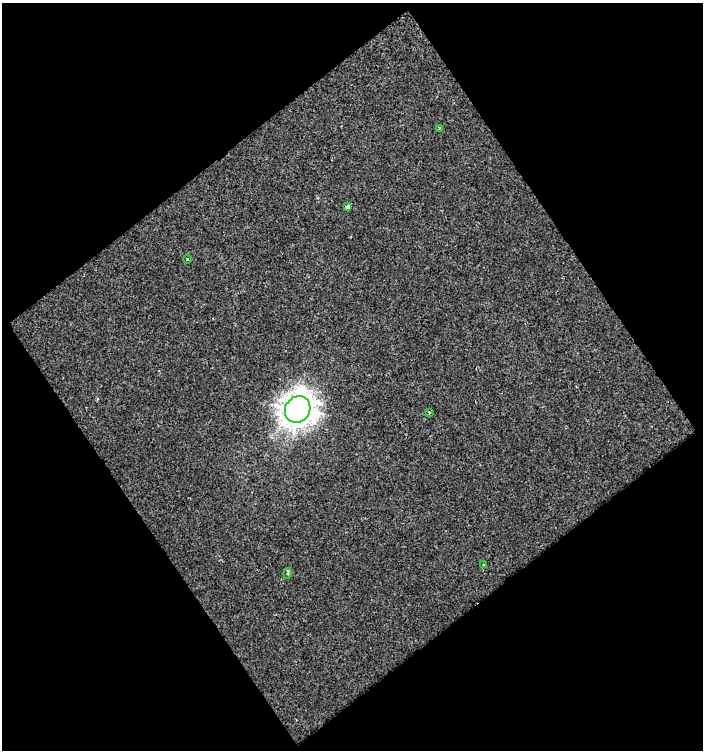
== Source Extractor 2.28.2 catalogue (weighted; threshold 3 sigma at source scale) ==
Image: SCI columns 20-720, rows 1-748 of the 741 x 748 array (HDU 1 of 3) = the unmasked area's bounding box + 8 px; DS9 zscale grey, full resolution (1 PNG px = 1 image px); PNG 705 x 752 px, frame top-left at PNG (2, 3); each listed source drawn as its Kron ellipse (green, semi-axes under 4 px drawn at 4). Shown black and unused: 51% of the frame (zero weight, under 2 of 3 exposures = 2% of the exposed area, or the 3 px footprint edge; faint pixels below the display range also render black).
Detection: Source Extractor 2.28.2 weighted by HDU 2 'WHT'. Background 2.76e-04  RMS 0.0025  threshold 0.011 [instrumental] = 3 sigma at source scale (4.5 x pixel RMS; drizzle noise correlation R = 1.50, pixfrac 1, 0.0396/0.0396 arcsec/px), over >= 5 px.
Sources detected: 7; all 7 listed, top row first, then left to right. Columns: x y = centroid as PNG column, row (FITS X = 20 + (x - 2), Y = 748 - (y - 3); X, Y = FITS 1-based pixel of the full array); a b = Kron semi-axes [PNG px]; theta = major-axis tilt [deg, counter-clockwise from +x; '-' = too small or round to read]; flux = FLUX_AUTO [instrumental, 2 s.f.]
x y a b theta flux
439 128 3 3 - 0.25
348 207 4 4 - 1.5
187 259 4 3 - 0.22
298 409 13 12 - 230
429 412 4 3 - 0.32
483 565 3 2 - 0.22
288 573 5 3 - 0.53